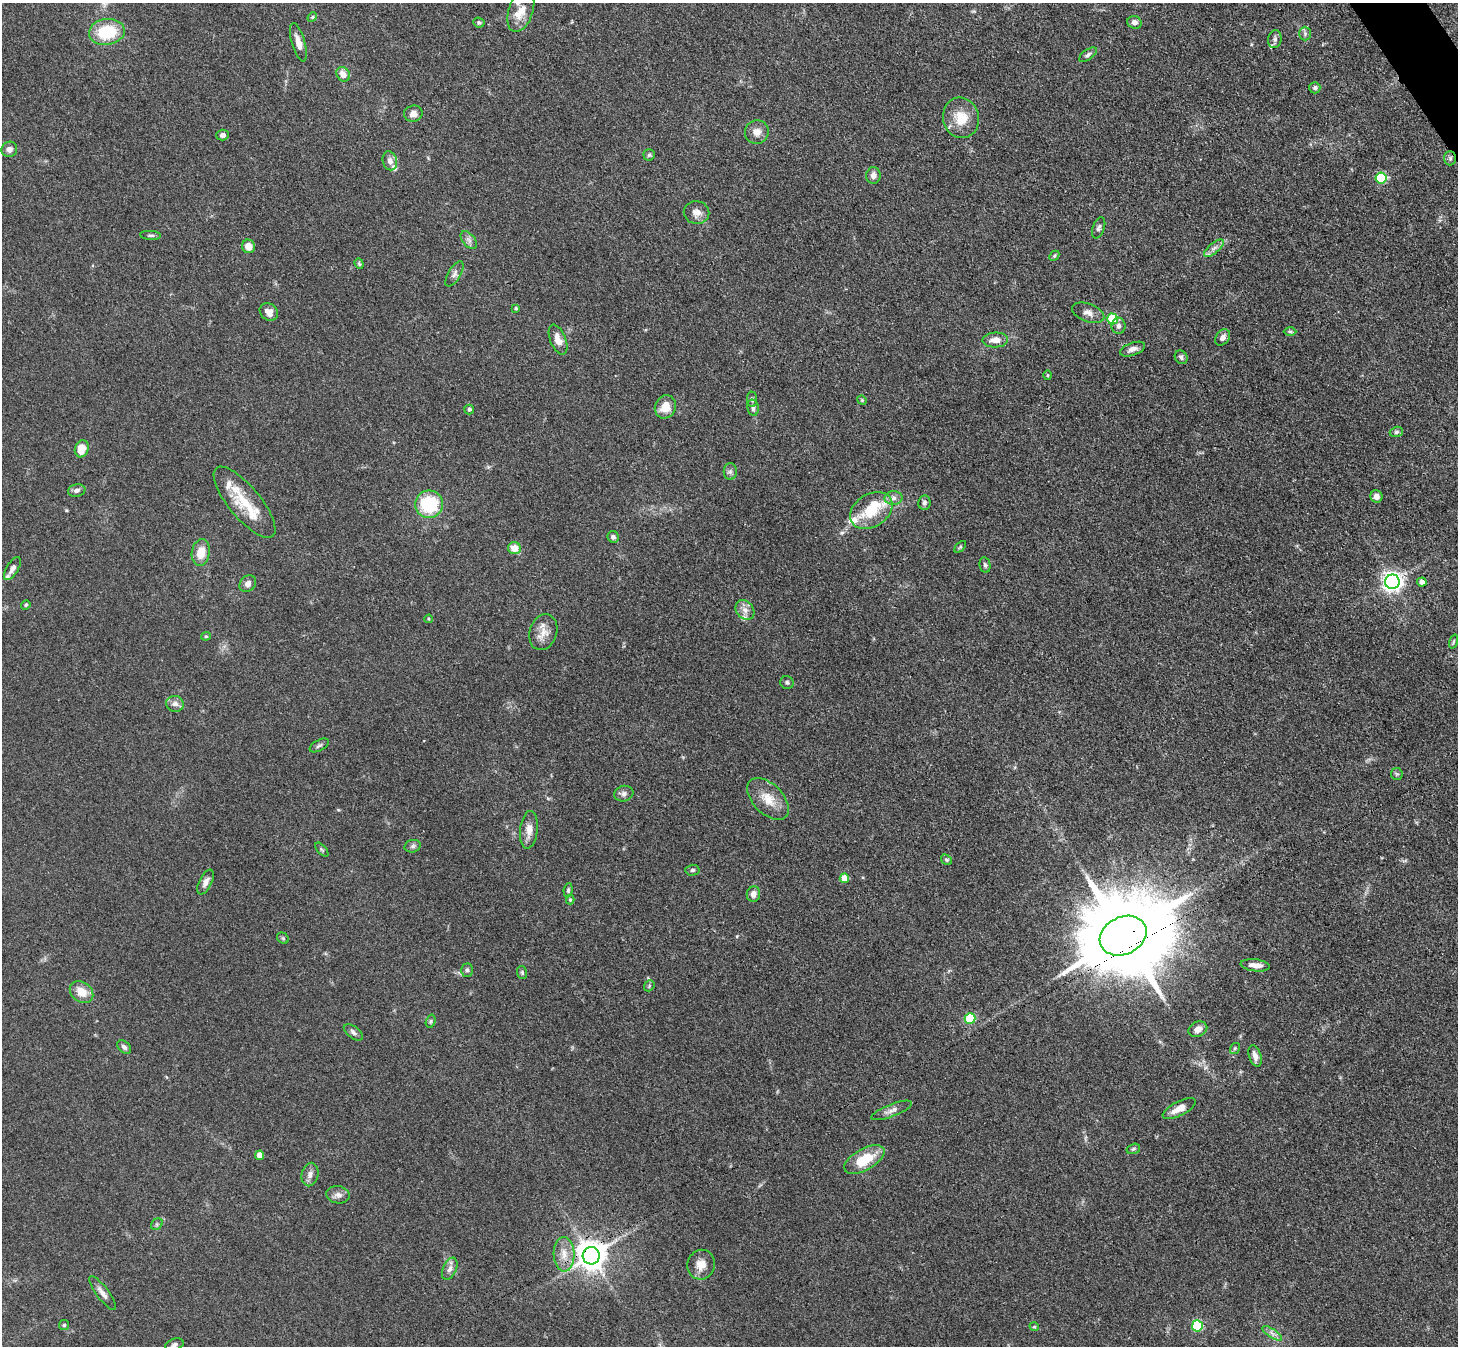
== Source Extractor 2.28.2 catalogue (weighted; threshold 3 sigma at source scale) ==
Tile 10 of 4 x 4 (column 2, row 3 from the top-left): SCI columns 1473-2928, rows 1652-2995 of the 5857 x 5850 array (HDU 1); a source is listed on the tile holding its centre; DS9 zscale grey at full resolution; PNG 1460 x 1348 px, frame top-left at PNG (2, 3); each listed source drawn as its Kron ellipse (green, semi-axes under 4 px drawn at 4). Shown black and unused: <1% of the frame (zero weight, under 3 of 4 exposures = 2% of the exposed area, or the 3 px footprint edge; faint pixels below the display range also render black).
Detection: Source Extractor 2.28.2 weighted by HDU 2 'WHT'; one run over the whole footprint, this tile lists its part. Background 0.0589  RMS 0.0058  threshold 0.0261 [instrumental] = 3 sigma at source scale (4.5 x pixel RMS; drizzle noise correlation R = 1.50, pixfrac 1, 0.05/0.05 arcsec/px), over >= 5 px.
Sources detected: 129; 1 inside a brighter object's white glare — neither listed nor drawn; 8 inside a brighter listed object's ellipse — not listed separately; the other 120 listed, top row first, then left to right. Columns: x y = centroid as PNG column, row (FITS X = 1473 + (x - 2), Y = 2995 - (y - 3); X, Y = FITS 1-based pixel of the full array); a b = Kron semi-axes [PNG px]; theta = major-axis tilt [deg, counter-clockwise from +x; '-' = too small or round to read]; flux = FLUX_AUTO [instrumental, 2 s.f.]
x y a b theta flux
521 11 22 12 71 8.9
312 17 5 4 - 0.76
1134 22 7 6 - 2.9
479 23 6 5 - 1.1
107 32 18 13 9 26
1305 34 7 5 -90 1.4
1275 39 9 7 79 1.7
298 42 20 6 -74 5.5
1088 55 10 5 35 1.6
343 74 7 6 - 5.2
1315 88 6 5 - 1.3
413 114 9 8 - 3.3
961 118 20 18 -75 13
757 132 12 11 - 4.6
222 135 6 5 - 2.1
9 149 8 7 - 2.7
649 155 5 5 - 1
1450 158 7 6 - 1.4
390 161 9 7 -76 3.3
873 176 8 7 - 2.8
1381 178 5 5 - 48
697 212 13 11 -11 4.5
1099 228 11 6 69 1.6
150 235 10 4 -4 1.3
469 240 10 6 -49 2.2
248 246 7 6 - 5.8
1214 248 12 5 39 2.5
1054 256 6 4 45 0.87
359 264 5 4 - 0.76
454 274 14 6 59 2.3
516 308 4 4 - 1
269 312 10 8 -37 3.7
1088 313 17 9 -21 3.9
1112 319 5 5 - 35
1119 326 8 7 - 2.2
1290 331 6 4 -1 0.78
1223 337 9 6 54 2.8
558 340 16 8 -68 5.3
995 340 13 7 3 5.2
1132 349 13 6 19 2.8
1181 357 7 6 - 1.6
1047 375 5 3 - 0.64
752 399 8 5 -86 1.4
862 400 5 4 - 0.65
665 407 12 10 66 8.4
753 408 8 5 -77 2
469 409 5 5 - 1.2
1396 432 7 5 16 1.3
82 449 9 7 70 8.7
730 472 8 6 90 1.7
77 490 9 6 11 1.9
1376 496 6 6 - 2.8
894 498 9 7 2 2.5
245 502 44 16 -50 21
924 503 7 6 - 1.5
429 504 14 13 - 41
871 511 23 16 32 17
613 537 6 5 - 1.6
960 547 7 4 45 0.75
514 548 6 6 - 6.7
201 552 13 9 82 8.9
985 565 8 5 -80 1.3
12 569 13 6 58 2.9
1392 582 7 7 - 310
1422 582 5 4 - 2.6
248 584 9 7 47 2.8
26 605 5 4 - 0.85
745 610 11 8 -51 3.6
428 619 4 3 - 0.51
543 632 18 13 72 6.6
206 636 4 4 - 0.67
1454 642 7 3 71 0.72
787 682 7 6 - 1.3
175 704 9 8 - 3
319 745 10 5 29 1.4
1397 774 6 6 - 0.95
624 794 9 7 16 2.1
768 799 25 15 -45 11
529 830 19 8 84 5.6
413 846 8 6 15 1.5
322 850 8 4 -48 0.85
947 860 6 4 -34 0.86
692 870 7 5 2 1.2
844 878 5 5 - 12
206 882 13 6 63 3.1
568 890 7 4 83 1.2
753 894 8 6 72 3.5
570 900 5 4 - 0.69
1123 936 24 18 26 11000
283 938 6 5 - 0.89
1255 965 15 6 -7 4.3
467 970 6 6 - 1.4
522 973 7 5 -71 0.9
649 986 6 4 49 0.85
82 992 13 10 -37 7.8
970 1018 5 5 - 35
431 1021 7 4 74 0.97
1198 1029 10 7 25 4.3
353 1032 11 5 -37 1.9
124 1047 8 5 -41 1.8
1235 1048 6 4 54 0.81
1255 1056 11 6 -73 3.5
1179 1109 18 7 27 6.9
892 1110 22 6 21 3.3
1133 1149 7 5 17 1
260 1155 4 4 - 7.2
864 1160 22 11 29 17
310 1175 12 8 77 3
338 1195 12 8 -8 2.9
157 1224 6 5 - 1
564 1254 17 10 -86 7.2
591 1256 8 8 - 880
701 1265 15 13 69 6.5
450 1269 12 6 67 2.8
103 1293 21 6 -53 3.5
64 1325 5 5 - 0.85
1197 1326 5 5 - 40
1034 1327 5 4 - 0.61
1272 1333 11 4 -33 2.3
174 1345 9 5 17 1.8
Overlapping masked pixels (flux is a lower limit): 3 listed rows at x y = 1450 158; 1123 936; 591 1256